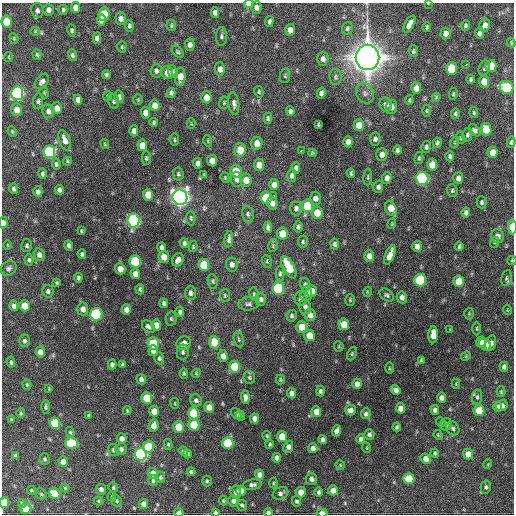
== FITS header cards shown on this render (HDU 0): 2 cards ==
NAXIS1  =                  512 / Axis length
NAXIS2  =                  512 / Axis length

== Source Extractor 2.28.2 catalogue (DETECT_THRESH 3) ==
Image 512 x 512 px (HDU 0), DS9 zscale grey, 1 PNG px = 1 image px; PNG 516 x 516 px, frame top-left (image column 1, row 512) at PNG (2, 3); each listed source drawn as its Kron ellipse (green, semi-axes under 4 px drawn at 4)
Background 1370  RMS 34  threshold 102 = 3 sigma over >= 5 px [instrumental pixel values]
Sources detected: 377; all 377 listed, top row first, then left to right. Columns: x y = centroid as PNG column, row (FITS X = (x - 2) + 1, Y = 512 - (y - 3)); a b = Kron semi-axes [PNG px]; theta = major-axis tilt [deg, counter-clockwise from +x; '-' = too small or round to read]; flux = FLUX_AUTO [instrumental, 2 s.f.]
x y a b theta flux
428 3 3 2 - 1.2e+03
249 4 5 3 - 1.7e+04
75 7 5 4 - 1.7e+04
256 7 6 5 - 1.1e+04
37 10 7 6 - 8.1e+03
48 10 6 5 - 9.2e+03
63 10 5 3 - 3.2e+03
215 12 5 4 - 9.4e+03
104 14 7 5 82 6.2e+04
121 19 6 5 - 1.1e+04
101 20 5 4 - 1.4e+04
269 21 5 4 - 5.6e+03
7 22 6 5 - 6.4e+04
409 24 9 4 62 1.6e+04
465 25 5 4 - 4.2e+03
485 25 6 5 - 1.2e+04
129 26 6 4 -80 4.9e+03
171 26 5 5 - 3.3e+03
427 27 4 3 - 3.1e+03
347 28 6 5 - 4.5e+03
72 30 6 4 -79 3.7e+03
290 30 6 5 - 1.5e+04
35 31 4 4 - 2.3e+03
445 33 6 5 - 1.3e+04
479 33 5 4 - 1.1e+04
222 36 9 5 89 5.7e+03
14 38 5 4 - 2.6e+03
97 38 5 4 - 1.2e+04
511 43 5 3 - 2.4e+03
190 45 6 5 - 9.2e+03
122 47 5 4 - 3.1e+03
413 51 6 4 -86 4.1e+03
178 52 7 4 -45 3.8e+03
37 55 5 4 - 3.1e+03
72 55 6 4 -72 5.0e+03
9 57 5 3 - 2.1e+03
367 57 12 12 - 3.6e+06
323 59 7 5 88 9.8e+03
466 64 4 2 - 4.1e+03
491 66 6 5 - 5.0e+04
484 68 8 5 69 5.6e+03
220 69 7 5 -89 1.2e+04
451 69 6 5 - 6.5e+04
156 71 7 5 88 7.3e+03
167 72 7 5 -84 2.2e+04
173 72 6 4 -65 5.5e+03
106 75 4 4 - 4.2e+03
285 76 7 5 83 4.0e+03
180 77 9 5 85 2.3e+04
335 77 8 6 -83 5.4e+03
471 79 4 3 - 3.8e+03
42 81 8 5 56 9.2e+03
484 82 6 5 - 3.0e+04
416 88 6 5 - 2.0e+04
506 88 7 6 - 1.8e+05
259 92 6 4 -79 3.2e+03
17 93 6 6 - 5.2e+05
44 93 6 4 -70 2.8e+03
171 93 5 4 - 5.3e+03
321 93 5 4 - 6.7e+03
365 93 10 8 -65 1.1e+04
453 94 6 3 77 3.0e+03
107 96 5 3 - 2.1e+03
119 97 6 5 - 8.6e+03
206 97 6 5 - 2.4e+04
436 97 4 3 - 2.6e+03
78 100 5 4 - 1.3e+04
138 100 5 4 - 2.9e+03
409 100 5 3 - 2.8e+03
38 101 8 5 83 5.0e+03
113 101 8 5 -74 4.9e+03
224 103 6 4 71 3.1e+03
234 104 11 5 -84 8.2e+03
386 104 7 6 - 1.1e+04
154 105 6 5 - 1.8e+04
391 107 7 5 87 1.0e+04
57 108 6 5 - 1.8e+04
17 110 6 5 - 2.4e+04
48 111 7 6 - 1.2e+04
290 111 5 4 - 6.3e+03
427 111 6 3 90 2.3e+03
146 113 6 4 -83 1.8e+04
474 113 5 4 - 3.5e+03
455 114 5 4 - 3.7e+03
268 118 5 3 - 4.3e+03
154 122 4 3 - 3.9e+03
191 123 5 4 - 2.3e+03
318 125 4 3 - 2.6e+03
359 125 6 5 - 3.3e+04
486 129 6 5 - 5.6e+04
475 130 7 4 -46 6.2e+03
134 131 5 4 - 9.9e+03
12 132 5 3 - 3.1e+03
467 135 7 5 78 5.3e+03
460 138 6 3 -83 2.5e+03
375 139 6 5 - 6.4e+03
65 140 10 5 -71 1.8e+04
174 140 6 3 -89 2.6e+03
208 141 5 3 - 2.1e+03
348 142 5 4 - 1.4e+04
455 142 6 3 72 2.3e+03
511 142 5 4 - 4.2e+03
257 143 6 5 - 2.0e+04
437 143 5 4 - 5.0e+03
105 144 5 3 - 2.4e+03
142 145 6 5 - 2.8e+04
426 147 6 4 75 6.0e+03
240 150 7 6 - 4.0e+04
301 150 4 3 - 8.8e+03
397 150 5 4 - 5.4e+03
49 152 6 6 - 2.9e+05
492 152 6 5 - 2.6e+04
312 153 4 3 - 3.4e+03
382 154 6 5 - 1.2e+04
450 156 5 4 - 5.3e+03
146 158 7 4 89 3.7e+03
419 158 6 3 76 3.5e+03
67 161 4 4 - 2.4e+03
212 161 6 5 - 2.1e+04
198 163 5 4 - 1.2e+04
56 164 5 4 - 4.6e+03
259 165 6 5 - 2.0e+04
432 165 6 5 - 3.3e+04
296 168 5 4 - 9.9e+03
236 171 6 5 - 4.8e+04
351 173 5 3 - 3.5e+03
42 174 5 4 - 5.1e+03
178 174 7 5 -82 4.6e+03
204 175 4 2 - 2.2e+03
292 176 6 4 89 6.9e+03
368 177 8 3 85 2.9e+03
225 178 5 4 - 2.7e+03
387 178 6 5 - 1.1e+04
422 178 6 6 - 4.4e+05
458 178 6 5 - 1.2e+04
237 179 7 5 -83 1.1e+04
246 180 6 5 - 2.4e+04
274 184 5 5 - 1.3e+04
378 187 6 5 - 6.9e+03
13 189 5 3 - 5.5e+03
59 190 5 4 - 8.3e+03
452 191 6 5 - 4.2e+03
38 192 5 4 - 6.9e+03
148 195 6 5 - 3.7e+04
274 195 3 2 - 2.8e+03
180 197 8 7 - 1.5e+06
266 198 6 5 - 8.0e+04
315 198 6 5 - 1.1e+04
482 202 6 5 - 4.7e+03
272 203 6 5 - 1.2e+04
308 206 6 5 - 1.1e+05
296 208 7 5 90 7.4e+03
391 208 8 5 -67 3.6e+04
466 212 5 4 - 7.2e+03
317 213 6 5 - 3.4e+04
248 214 8 5 -80 5.6e+03
191 218 7 4 -90 4.1e+03
133 221 7 6 - 6.0e+05
3 223 6 4 -84 1.1e+04
392 224 5 4 - 2.8e+03
268 227 6 4 -87 7.1e+03
298 227 6 4 83 5.2e+03
512 227 7 3 -90 3.4e+04
81 231 4 3 - 2.5e+03
282 234 6 5 - 4.0e+04
498 236 7 6 - 1.1e+04
229 239 8 4 82 7.2e+03
303 242 6 5 - 3.9e+03
495 242 5 3 - 2.5e+03
184 243 5 4 - 5.6e+03
335 244 5 4 - 5.4e+03
8 245 4 3 - 1.8e+03
273 245 6 4 81 3.4e+03
27 246 6 5 - 4.5e+03
69 246 5 4 - 8.1e+03
417 246 5 4 - 1.1e+04
459 246 4 3 - 3.3e+03
193 247 5 4 - 2.9e+03
162 248 5 4 - 6.8e+03
82 254 4 4 - 5.0e+03
39 255 6 5 - 1.2e+04
390 255 10 4 68 2.0e+04
369 256 6 5 - 1.4e+04
164 257 6 5 - 2.6e+04
29 260 6 4 -84 4.4e+03
178 260 7 5 60 1.2e+04
512 260 4 4 - 2.4e+03
135 261 6 5 - 1.6e+05
267 261 6 4 -71 3.2e+03
232 264 7 5 -84 9.6e+03
204 265 6 5 - 7.9e+04
289 267 12 5 -62 7.0e+04
9 268 8 7 - 7.0e+03
120 269 5 5 - 2.5e+04
135 274 5 5 - 1.5e+04
280 274 7 4 90 4.5e+03
78 278 4 3 - 5.1e+03
506 278 8 5 79 5.1e+03
420 280 6 6 - 2.0e+05
213 281 7 5 -81 4.2e+03
459 281 6 5 - 4.9e+04
57 283 4 3 - 3.1e+03
305 285 7 5 -75 5.9e+03
278 288 6 6 - 2.0e+05
140 289 5 4 - 4.3e+03
48 291 6 5 - 6.5e+03
312 291 5 5 - 2.2e+04
367 292 5 3 - 1.9e+03
190 293 7 5 88 8.3e+03
254 294 7 4 -80 3.7e+03
306 294 7 6 - 8.6e+03
225 295 6 5 - 3.5e+03
387 295 8 5 -38 5.4e+03
402 297 6 5 - 9.3e+03
301 298 7 6 - 8.0e+03
261 299 6 5 - 6.7e+03
350 300 6 4 -90 3.1e+03
164 303 5 4 - 5.6e+03
249 304 10 6 5 7.6e+03
14 306 5 4 - 9.2e+03
25 306 5 5 - 3.5e+04
305 307 7 6 - 8.3e+03
83 309 6 5 - 1.4e+04
126 310 5 4 - 1.2e+04
507 310 5 3 - 1.6e+03
180 312 5 4 - 5.9e+03
96 314 6 6 - 3.0e+05
469 314 6 5 - 2.9e+03
310 315 6 5 - 1.3e+04
292 316 6 5 - 4.9e+03
171 319 7 5 78 3.8e+03
344 324 6 5 - 3.4e+04
156 325 5 4 - 2.0e+04
148 326 7 5 -41 7.3e+03
302 327 6 5 - 3.9e+04
477 328 7 3 -90 2.7e+03
450 330 3 2 - 2.1e+03
309 335 6 5 - 3.7e+04
433 335 8 5 88 2.7e+04
239 339 8 5 -79 4.3e+03
24 341 6 5 - 6.0e+03
214 342 6 5 - 5.5e+04
481 342 5 4 - 1.6e+04
153 343 6 5 - 1.1e+05
184 343 7 6 - 1.6e+04
491 343 8 5 72 9.3e+03
485 345 6 5 - 2.4e+04
339 346 5 4 - 2.5e+03
153 351 5 4 - 1.9e+04
40 352 5 4 - 2.0e+04
183 352 7 6 - 5.7e+03
352 354 7 4 65 3.5e+03
223 356 6 5 - 1.5e+04
466 356 5 4 - 2.1e+03
159 358 6 5 - 4.9e+03
421 360 4 3 - 2.5e+03
11 362 5 4 - 4.6e+03
112 365 5 4 - 7.1e+03
123 365 4 3 - 4.5e+03
234 366 6 5 - 8.8e+04
504 367 5 4 - 8.5e+03
389 368 6 4 -89 2.5e+03
184 373 5 4 - 2.9e+03
196 373 5 4 - 2.6e+03
249 378 6 5 - 4.1e+03
141 379 5 4 - 7.7e+03
280 379 5 3 - 3.0e+03
357 384 5 5 - 1.6e+04
456 384 5 3 - 2.1e+03
27 385 5 4 - 3.0e+03
49 389 4 2 - 1.8e+03
396 390 5 4 - 1.2e+04
320 391 5 4 - 5.4e+03
501 392 5 4 - 2.7e+03
292 393 5 4 - 1.1e+04
245 397 7 4 -84 9.4e+03
477 397 7 5 82 5.3e+03
147 398 6 5 - 7.4e+04
441 398 5 4 - 1.1e+04
196 400 6 5 - 6.0e+03
175 403 5 3 - 1.9e+03
502 406 6 5 - 1.2e+04
46 407 7 4 88 4.1e+03
209 407 5 5 - 2.0e+04
498 407 5 4 - 5.7e+03
401 408 5 4 - 1.8e+04
127 410 4 3 - 2.3e+03
350 410 5 5 - 1.2e+04
435 410 5 4 - 8.0e+03
479 410 5 5 - 5.5e+04
154 411 5 5 - 3.1e+04
316 412 5 5 - 2.6e+04
21 413 5 3 - 2.6e+03
194 413 6 5 - 1.4e+05
236 413 6 4 -51 4.8e+03
366 414 5 5 - 6.2e+03
89 415 3 3 - 2.9e+03
240 416 5 4 - 3.4e+03
255 418 5 4 - 1.4e+04
11 419 4 3 - 2.5e+03
441 422 5 4 - 2.6e+03
55 423 6 5 - 1.2e+05
446 424 6 5 - 6.5e+03
194 425 6 5 - 8.8e+04
153 426 6 5 - 1.7e+04
179 427 6 5 - 5.4e+04
397 427 4 3 - 4.0e+03
453 428 7 6 - 5.4e+03
337 431 6 4 70 1.3e+04
70 432 5 4 - 3.1e+03
369 434 5 5 - 6.0e+03
438 435 5 3 - 2.3e+03
267 436 5 4 - 2.4e+03
282 436 5 5 - 4.0e+04
122 439 5 5 - 1.4e+04
323 439 4 4 - 7.4e+03
361 439 4 4 - 8.7e+03
71 443 6 5 - 1.5e+05
228 443 6 5 - 1.5e+05
168 444 5 4 - 2.8e+03
270 444 4 3 - 3.4e+03
148 446 6 5 - 8.3e+04
288 447 6 5 - 1.0e+04
313 448 5 4 - 1.0e+04
367 448 5 3 - 1.9e+03
121 449 6 5 - 7.9e+03
113 450 6 5 - 5.1e+03
183 451 5 4 - 7.9e+03
435 453 4 3 - 3.6e+03
141 454 6 6 - 5.7e+05
188 454 4 3 - 4.5e+03
468 454 5 5 - 2.4e+04
15 455 4 4 - 4.4e+03
277 458 5 4 - 1.1e+04
45 459 6 5 - 4.1e+03
426 459 5 5 - 1.8e+04
63 461 5 5 - 1.7e+04
488 464 5 3 - 1.8e+03
340 465 5 4 - 1.9e+03
191 472 4 3 - 5.1e+03
153 473 5 5 - 2.1e+04
259 475 5 4 - 1.0e+04
160 477 6 4 -82 4.3e+03
311 479 6 5 - 9.0e+03
409 479 5 5 - 7.8e+04
153 481 5 5 - 3.7e+03
207 481 5 4 - 3.4e+03
273 483 5 3 - 2.5e+03
252 485 9 5 9 7.8e+03
486 487 6 5 - 5.1e+03
65 488 4 4 - 2.8e+03
113 488 5 4 - 3.8e+03
101 489 5 5 - 8.5e+03
32 490 5 4 - 2.4e+03
333 490 5 5 - 2.0e+04
241 491 5 5 - 1.7e+04
236 492 6 5 - 1.2e+04
301 492 5 5 - 2.5e+04
319 492 5 4 - 5.5e+03
55 493 6 5 - 4.5e+04
280 493 8 6 26 7.9e+03
41 494 6 5 - 3.3e+03
112 497 5 4 - 2.4e+03
99 501 5 4 - 2.6e+03
116 501 6 5 - 3.5e+03
223 501 4 3 - 2.9e+03
234 501 5 5 - 1.2e+04
297 501 5 4 - 4.5e+03
4 503 5 4 - 4.7e+04
22 503 4 4 - 4.5e+03
144 504 5 4 - 1.8e+04
242 505 6 5 - 4.4e+03
25 509 6 5 - 4.0e+04
179 513 4 4 - 1.1e+04
215 513 4 3 - 5.0e+03
268 513 4 4 - 6.7e+03
322 513 5 3 - 1.8e+04
At the frame edge (FLAGS 8, measured only in part): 10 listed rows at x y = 428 3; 249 4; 3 223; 512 227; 512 260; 4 503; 179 513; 215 513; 268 513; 322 513